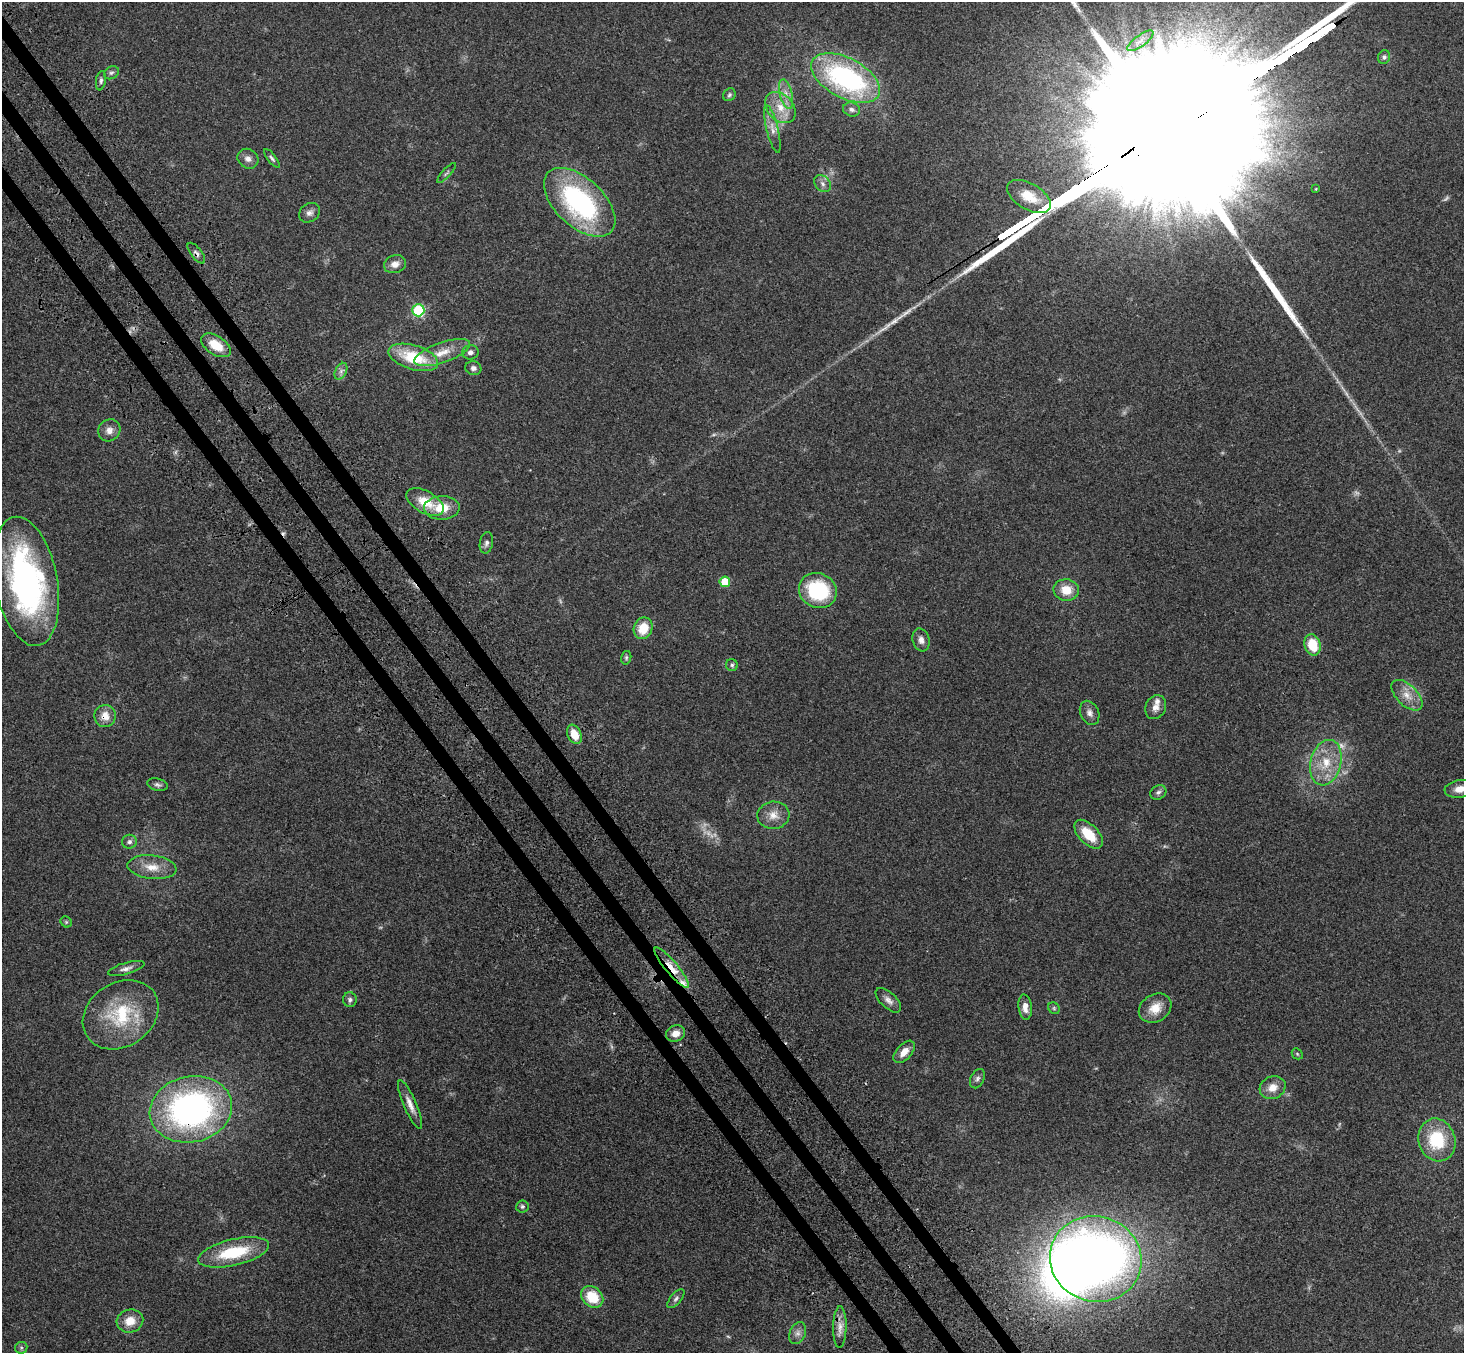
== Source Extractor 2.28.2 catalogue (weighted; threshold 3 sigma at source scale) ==
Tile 11 of 4 x 4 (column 3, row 3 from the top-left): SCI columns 3007-4468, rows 1705-3055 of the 6009 x 5974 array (HDU 1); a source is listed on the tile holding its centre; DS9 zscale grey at full resolution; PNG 1466 x 1355 px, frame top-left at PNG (2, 2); each listed source drawn as its Kron ellipse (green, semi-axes under 4 px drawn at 4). Shown black and unused: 3% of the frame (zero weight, under 3 of 4 exposures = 5% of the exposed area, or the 3 px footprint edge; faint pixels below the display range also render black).
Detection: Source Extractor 2.28.2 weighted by HDU 2 'WHT'; one run over the whole footprint, this tile lists its part. Background 0.214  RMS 0.0086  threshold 0.0387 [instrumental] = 3 sigma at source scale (4.5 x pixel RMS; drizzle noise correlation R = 1.50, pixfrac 1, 0.05/0.05 arcsec/px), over >= 5 px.
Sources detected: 93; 8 too faint to see at this stretch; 1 inside a brighter object's white glare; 1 cosmic-ray / hot-pixel residue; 2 long thin detections or spike segments (spike, bleed or trail) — neither listed nor drawn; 2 inside a brighter listed object's ellipse — not listed separately; the other 79 listed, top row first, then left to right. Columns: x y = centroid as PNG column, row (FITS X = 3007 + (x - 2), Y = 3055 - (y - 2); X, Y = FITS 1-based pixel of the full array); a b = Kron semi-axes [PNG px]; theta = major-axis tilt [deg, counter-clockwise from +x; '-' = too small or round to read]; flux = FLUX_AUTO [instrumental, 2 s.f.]
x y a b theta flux
1140 41 16 5 36 5.5
1384 57 7 6 - 2.1
111 73 8 6 29 2.1
846 78 37 20 -28 160
101 81 10 5 81 2.2
786 94 15 6 -76 6.8
729 95 7 5 47 1.8
780 108 18 13 -47 15
851 109 8 7 - 3.2
772 129 24 6 -76 7.3
272 158 11 4 -52 2
248 159 11 9 -35 4.8
446 173 13 3 47 1.6
823 184 9 7 -48 3.7
1316 189 4 3 - 0.61
1029 196 24 13 -30 17
580 202 43 24 -43 140
310 213 11 9 35 4.3
196 253 12 5 -52 3
395 264 11 9 19 6.5
418 310 6 6 - 81
216 345 16 9 -33 17
470 352 8 7 - 3.4
442 353 29 10 19 16
413 357 26 12 -17 40
473 368 8 7 - 3
341 371 9 5 65 3.3
109 430 11 10 - 6
425 502 20 11 -29 19
442 508 18 11 2 19
486 543 11 6 78 3.2
26 581 65 31 -79 240
725 582 5 5 - 30
818 590 19 17 -25 63
1066 590 13 11 -4 14
643 628 11 9 69 18
921 640 11 8 -73 4.7
1313 645 11 8 -74 23
626 658 7 5 76 1.5
732 665 6 6 - 1.8
1407 695 19 10 -45 11
1156 707 12 10 64 6.1
1090 713 12 9 -64 4.5
105 716 11 10 - 9.6
574 734 10 7 -66 14
1326 763 23 15 76 24
158 785 10 6 -14 2.5
1460 789 15 8 6 9.1
1158 792 8 6 30 2.7
773 815 16 13 7 10
1089 834 18 9 -46 22
129 842 7 7 - 3
152 867 24 11 -6 14
66 922 6 5 - 1.2
126 968 19 6 16 4.6
672 968 26 6 -50 15
350 1000 7 7 - 2.4
888 1000 16 7 -43 4.9
1025 1007 13 6 -84 6.9
1054 1008 6 5 - 1.3
1155 1008 17 13 32 13
121 1015 40 32 33 58
676 1033 9 8 - 7.3
904 1052 13 7 48 8.1
1297 1054 6 5 - 1.1
977 1079 10 6 66 2.9
1273 1088 13 11 25 9.6
410 1105 26 6 -67 7.7
191 1109 41 33 12 260
1437 1140 22 18 -72 43
522 1206 6 6 - 1.6
233 1252 36 13 13 45
1096 1259 46 42 -17 640
592 1297 12 9 -43 26
676 1299 11 5 50 2.6
130 1321 13 11 14 12
840 1327 21 6 89 7.4
798 1333 11 8 65 4.2
21 1348 6 6 - 1.7
Overlapping masked pixels (flux is a lower limit): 4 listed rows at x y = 196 253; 105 716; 672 968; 191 1109
Isophote crosses this tile's border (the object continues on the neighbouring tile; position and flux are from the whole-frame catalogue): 1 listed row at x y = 1460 789